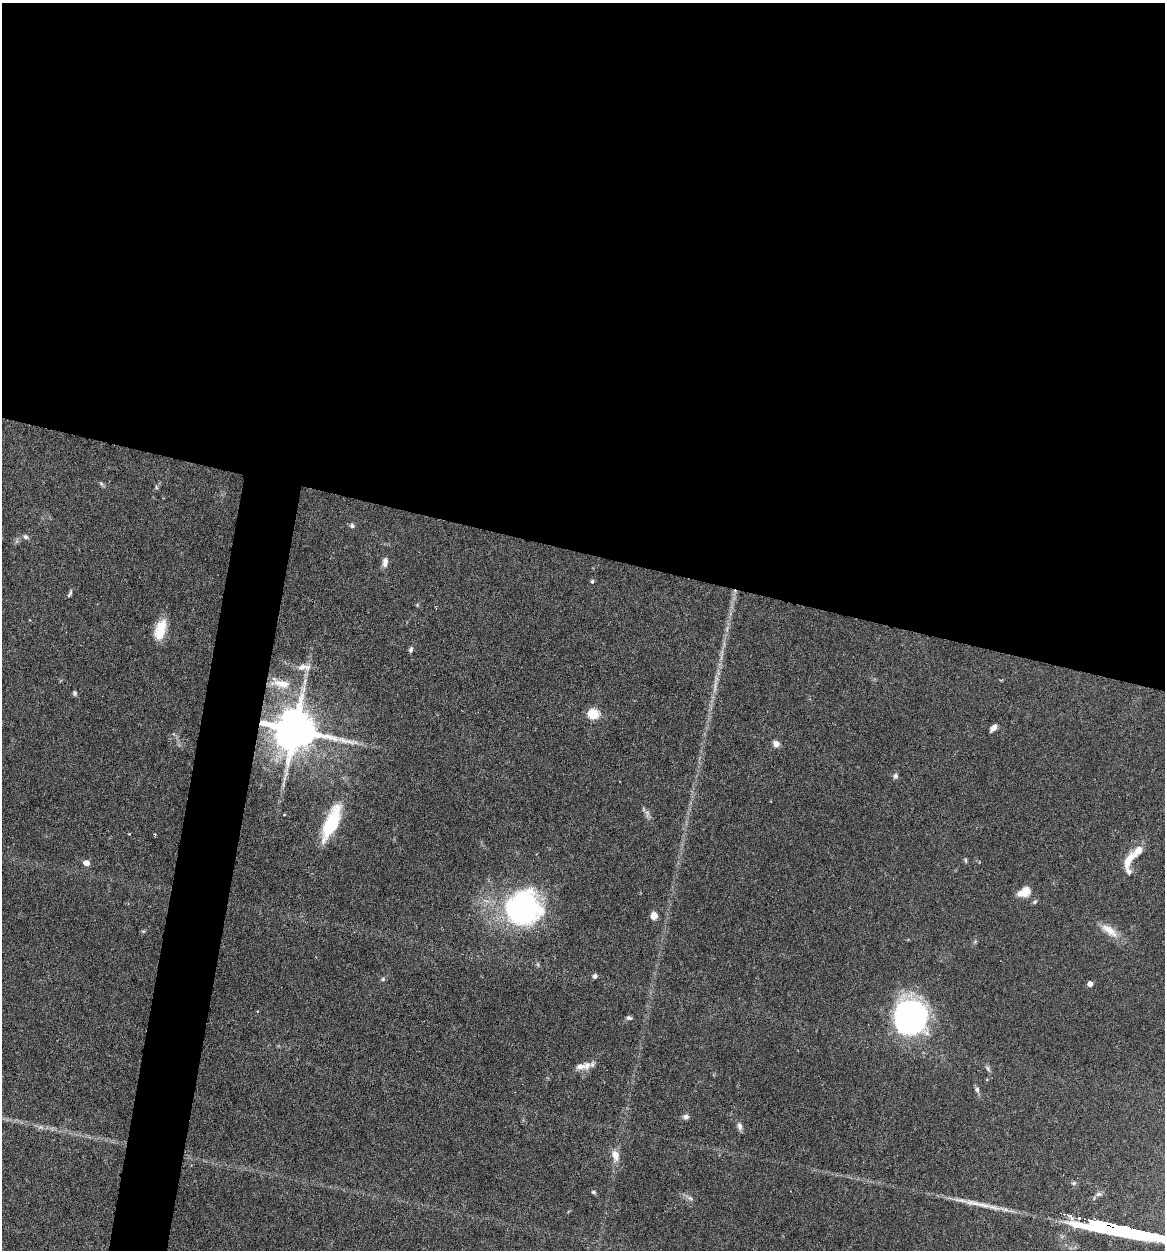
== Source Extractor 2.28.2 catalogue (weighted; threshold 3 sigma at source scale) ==
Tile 3 of 4 x 4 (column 3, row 1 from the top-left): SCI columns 2565-3727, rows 3744-4991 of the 5010 x 4991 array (HDU 1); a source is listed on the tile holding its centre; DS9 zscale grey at full resolution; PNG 1167 x 1252 px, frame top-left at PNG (2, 3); no overlay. Shown black and unused: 47% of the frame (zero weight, under 4 of 7 exposures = <1% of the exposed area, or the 3 px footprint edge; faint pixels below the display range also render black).
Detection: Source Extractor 2.28.2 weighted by HDU 2 'WHT'; one run over the whole footprint, this tile lists its part. Background 0.0616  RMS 0.0029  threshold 0.0117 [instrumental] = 3 sigma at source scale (4.09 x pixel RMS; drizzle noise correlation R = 1.36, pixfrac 0.8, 0.05/0.05 arcsec/px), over >= 5 px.
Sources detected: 45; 3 inside a brighter listed object's ellipse — not listed separately; the other 42 listed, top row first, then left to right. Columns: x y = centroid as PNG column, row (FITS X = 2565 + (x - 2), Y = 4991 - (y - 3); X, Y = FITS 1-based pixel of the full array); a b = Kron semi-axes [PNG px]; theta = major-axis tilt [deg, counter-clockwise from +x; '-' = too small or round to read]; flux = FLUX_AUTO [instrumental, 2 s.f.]
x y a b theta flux
101 484 7 5 -45 0.48
156 487 6 4 -71 0.35
352 526 6 6 - 0.62
25 537 7 6 - 0.75
385 562 11 6 84 1.6
592 581 5 4 - 0.45
70 593 12 4 67 0.58
160 629 24 11 72 6
411 650 7 4 76 0.61
304 667 20 7 0 2.2
281 684 29 10 -7 5.7
715 689 11 3 79 0.95
74 693 6 5 - 0.51
593 714 5 5 - 21
993 728 10 5 46 1.2
295 730 12 11 - 1200
776 744 8 7 - 1.3
895 776 7 6 - 0.74
647 813 9 6 -89 0.88
284 815 4 3 - 0.21
331 823 41 13 67 15
966 860 7 4 -82 0.39
1128 861 22 9 64 3.8
86 863 6 5 - 1.6
1024 892 15 10 27 3.4
1035 902 6 5 - 0.47
523 908 29 27 18 69
654 916 6 5 - 2.8
1109 930 27 10 -37 3.9
143 931 6 4 -18 0.31
595 976 5 5 - 0.82
383 979 5 5 - 0.47
1090 984 4 4 - 1.5
911 1017 27 25 -84 78
629 1018 8 5 -7 0.64
587 1065 11 9 49 2.2
988 1068 9 5 -54 0.66
977 1090 9 5 -82 0.8
686 1117 8 6 6 0.89
740 1126 9 6 -80 1.1
615 1155 14 8 -75 2.7
593 1192 5 4 - 0.45
Overlapping masked pixels (flux is a lower limit): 1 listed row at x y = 295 730